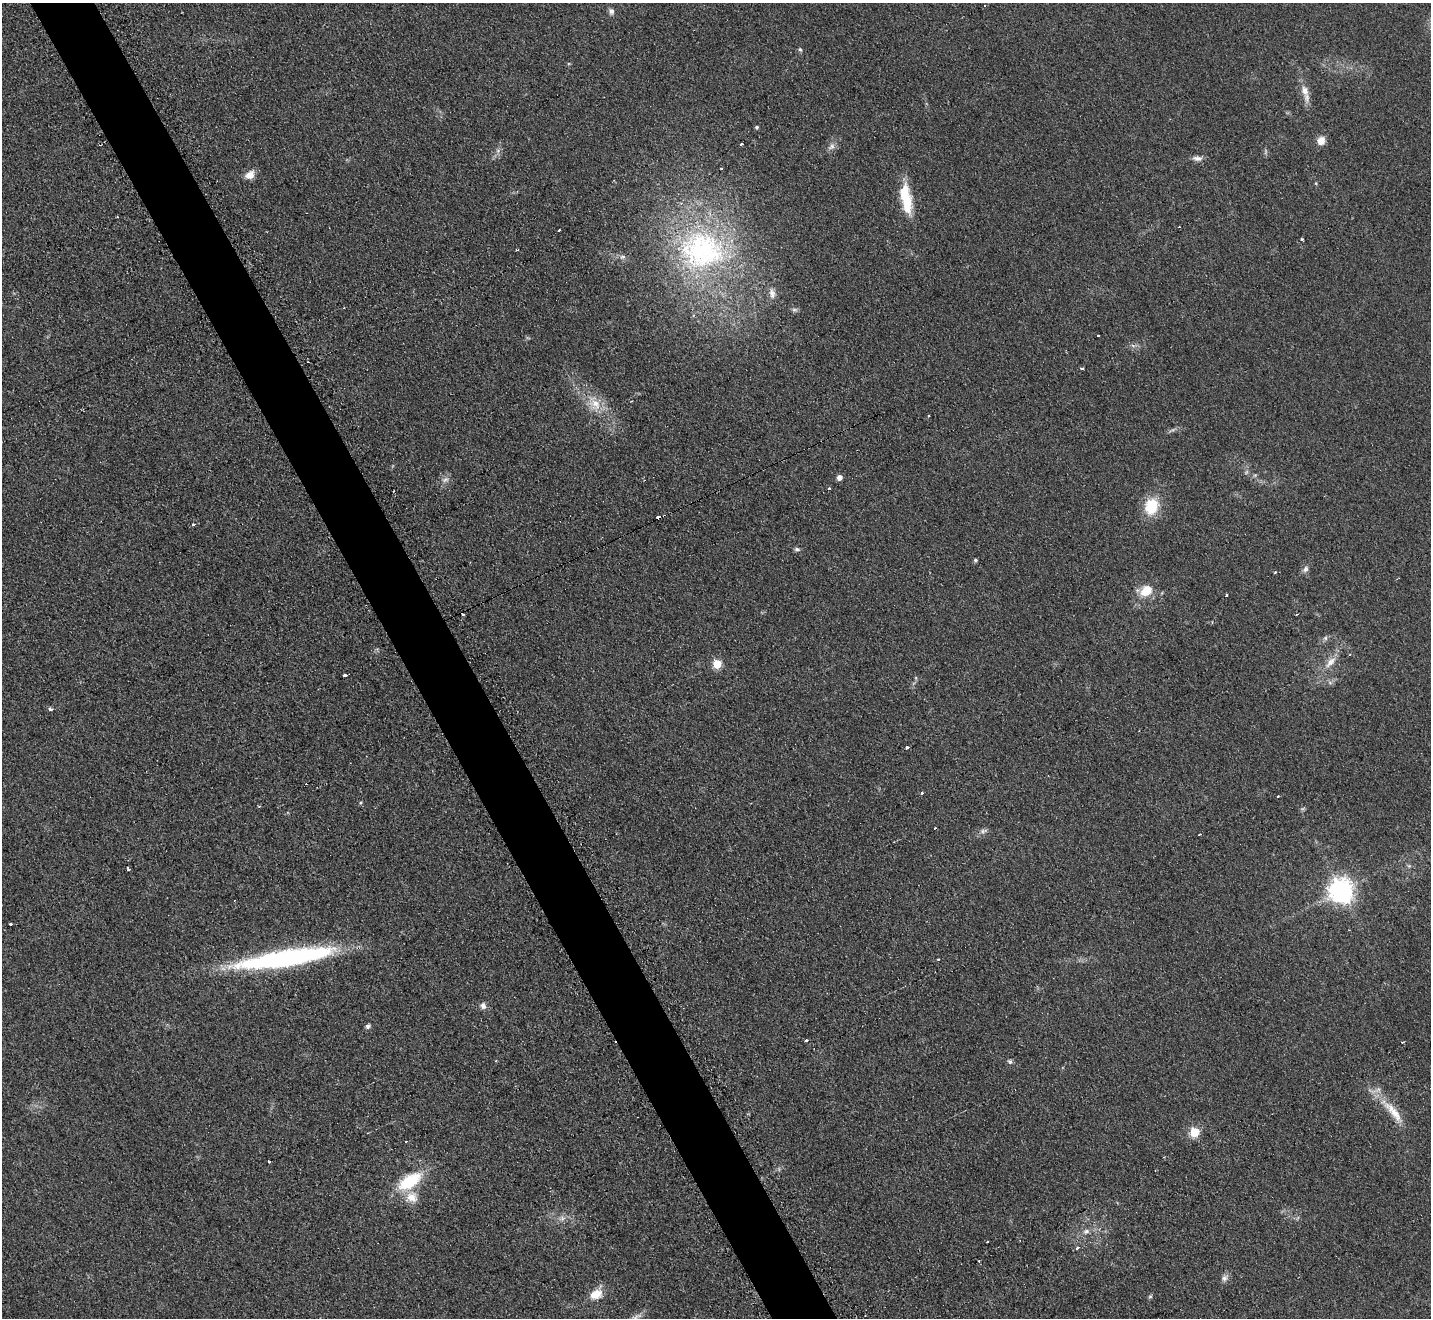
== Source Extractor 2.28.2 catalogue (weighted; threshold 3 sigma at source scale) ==
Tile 11 of 4 x 4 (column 3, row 3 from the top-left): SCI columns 2866-4294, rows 1472-2787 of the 5742 x 5716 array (HDU 1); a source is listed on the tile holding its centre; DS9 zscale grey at full resolution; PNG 1433 x 1320 px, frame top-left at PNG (2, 3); no overlay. Shown black and unused: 5% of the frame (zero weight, under 2 of 3 exposures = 2% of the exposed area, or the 3 px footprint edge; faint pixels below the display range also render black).
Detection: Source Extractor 2.28.2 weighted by HDU 2 'WHT'; one run over the whole footprint, this tile lists its part. Background 0.104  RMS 0.011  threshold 0.051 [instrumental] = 3 sigma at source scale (4.5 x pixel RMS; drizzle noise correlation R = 1.50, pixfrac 1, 0.05/0.05 arcsec/px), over >= 5 px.
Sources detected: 76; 1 inside a brighter object's white glare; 6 cosmic-ray / hot-pixel residue — not listed; the other 69 listed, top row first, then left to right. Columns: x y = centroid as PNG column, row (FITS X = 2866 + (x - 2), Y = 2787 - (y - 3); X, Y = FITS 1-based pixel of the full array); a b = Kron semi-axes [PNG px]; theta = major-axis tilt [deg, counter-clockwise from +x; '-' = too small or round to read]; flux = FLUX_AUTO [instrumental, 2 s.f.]
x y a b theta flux
611 11 8 7 - 3.9
800 50 6 4 -65 1.7
1305 90 18 10 -75 11
757 127 4 4 - 2.1
1321 141 9 8 - 11
742 144 3 3 - 3.2
831 147 11 7 42 4.9
1197 159 13 6 -9 5.1
722 169 3 2 - 1.7
250 175 14 10 36 9.2
907 204 26 12 88 32
117 217 3 2 - 2.2
559 230 4 3 - 3
1302 239 3 3 - 3.8
702 250 70 57 -9 250
623 257 6 5 - 2.6
772 293 16 8 -83 7.3
794 310 8 5 5 2.7
1098 336 3 3 - 5.7
1082 369 3 3 - 6.3
595 404 18 15 -54 21
1255 475 6 4 18 1.6
839 477 5 4 - 6.9
445 480 10 6 22 4.6
830 488 3 3 - 3
1151 506 16 13 70 41
659 518 4 3 - 34
193 525 3 3 - 4.2
797 549 7 5 -2 2.6
975 560 4 4 - 2
1306 569 9 7 66 4.2
1275 572 3 3 - 2
1146 590 14 11 41 22
1226 596 3 3 - 6.3
1325 638 6 5 - 2.4
1331 661 16 8 41 9.9
717 664 5 5 - 51
345 675 3 3 - 30
916 678 6 4 -72 1.4
51 710 3 3 - 9.5
907 748 3 3 - 9.3
922 793 3 3 - 1.8
361 802 5 3 - 1.2
259 806 3 3 - 1.2
935 828 3 3 - 1.4
1199 834 3 2 - 1.4
128 869 3 3 - 19
1341 891 8 8 - 1100
11 924 4 3 - 2.9
285 958 100 15 9 260
938 959 3 2 - 1.3
483 1006 9 7 -75 4.7
368 1026 7 5 58 2.9
806 1041 3 3 - 2.5
1402 1042 3 2 - 1.9
1010 1061 8 5 -44 2.3
1395 1114 45 11 -49 28
1194 1132 5 5 - 59
406 1141 3 2 - 1.5
269 1162 3 3 - 3.1
409 1181 21 10 33 65
411 1197 17 14 -14 16
562 1218 7 5 45 3.4
1086 1231 10 7 11 5.3
987 1242 3 2 - 2.8
1078 1248 3 3 - 3.9
1224 1278 10 7 66 4.7
596 1294 13 9 22 18
1150 1296 6 5 - 1.7
Overlapping masked pixels (flux is a lower limit): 1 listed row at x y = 659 518